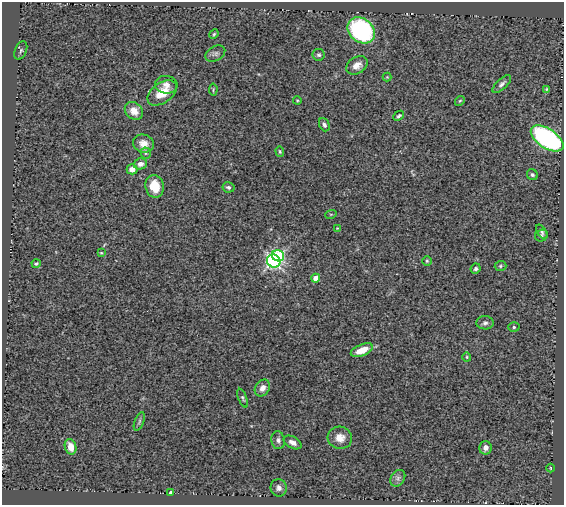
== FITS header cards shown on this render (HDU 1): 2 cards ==
NAXIS1  =                  562
NAXIS2  =                  503

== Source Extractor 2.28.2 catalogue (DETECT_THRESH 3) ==
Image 562 x 503 px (HDU 1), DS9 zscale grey, 1 PNG px = 1 image px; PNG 566 x 507 px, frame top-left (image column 1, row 503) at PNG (2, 2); each listed source drawn as its Kron ellipse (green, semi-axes under 4 px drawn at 4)
Background 0.811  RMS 0.057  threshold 0.172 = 3 sigma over >= 5 px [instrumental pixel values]
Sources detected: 54; all 54 listed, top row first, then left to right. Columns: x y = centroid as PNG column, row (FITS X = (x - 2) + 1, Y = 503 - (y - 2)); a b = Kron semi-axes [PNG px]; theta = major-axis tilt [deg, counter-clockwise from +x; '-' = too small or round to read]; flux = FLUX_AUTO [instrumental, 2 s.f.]
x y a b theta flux
361 30 15 12 -41 440
214 34 5 4 - 4.5
21 50 9 6 68 8.7
215 54 10 7 29 13
319 55 6 6 - 8.1
357 65 11 8 32 27
387 77 4 4 - 3.4
502 84 12 5 43 13
166 85 11 9 -8 23
213 89 6 2 84 3.6
547 89 4 4 - 4.4
162 93 16 10 36 76
297 100 4 3 - 3.5
460 101 5 4 - 4.7
134 111 10 8 -42 35
399 116 6 3 43 7.1
324 125 7 5 -67 11
547 138 18 9 -34 840
143 144 10 9 - 34
280 151 5 4 - 5.2
146 153 5 5 - 6
140 164 7 5 15 20
132 169 5 5 - 30
532 175 6 5 - 7.7
155 186 11 9 -79 79
228 187 6 5 - 9.8
331 214 6 3 18 3.9
337 228 3 2 - 2.7
542 232 8 4 -58 7.2
541 236 6 5 - 7.4
101 253 4 2 - 3.4
278 256 6 5 - 390
274 261 7 6 - 770
427 261 5 5 - 5.2
36 264 4 3 - 5
500 266 6 5 - 6.4
476 269 5 5 - 8.7
316 278 4 4 - 44
485 323 9 6 -4 11
514 327 5 5 - 6.2
362 350 12 5 23 62
467 357 4 4 - 4.4
262 388 9 7 56 25
243 398 10 4 -68 6.7
139 421 10 4 69 9
340 438 12 11 - 38
278 440 9 7 -78 13
292 442 10 5 -29 21
71 447 8 5 -73 53
485 448 7 6 - 20
551 468 4 3 - 3.2
398 478 9 7 56 13
279 488 9 8 - 17
171 493 4 3 - 20